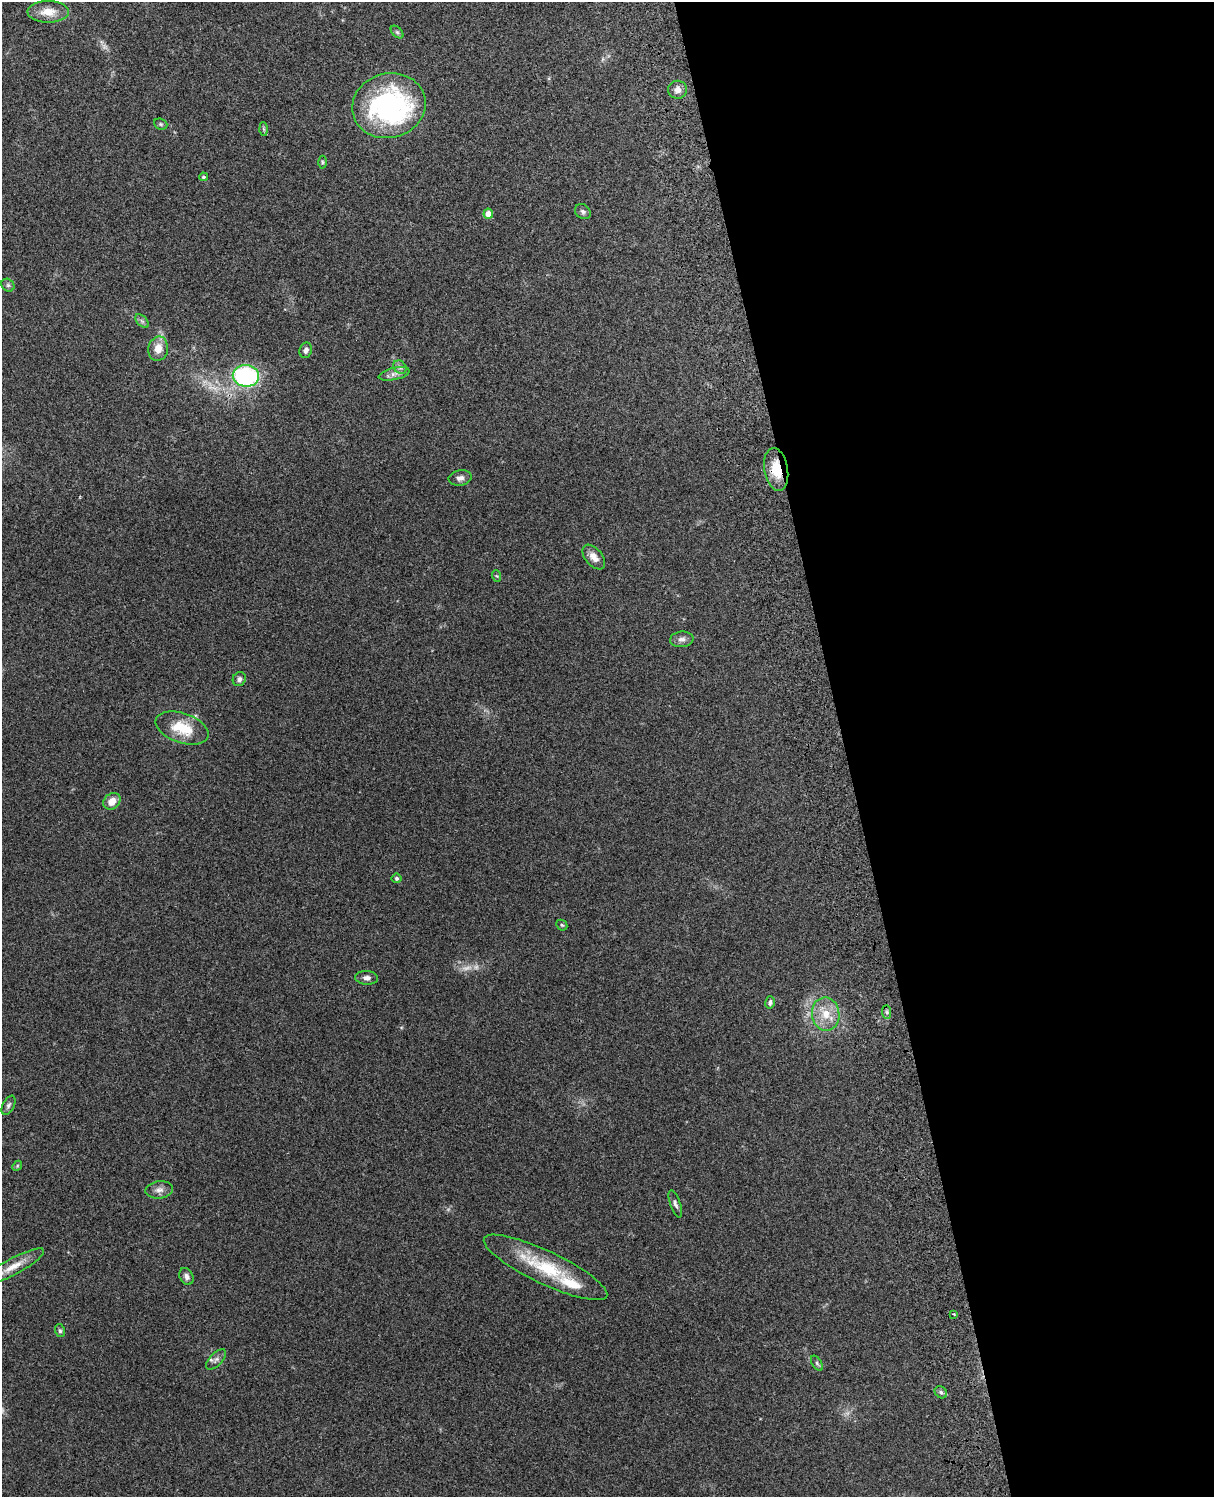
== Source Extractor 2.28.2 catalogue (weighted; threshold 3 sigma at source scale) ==
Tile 8 of 4 x 3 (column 4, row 2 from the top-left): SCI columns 3756-4967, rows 1660-3154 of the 5088 x 4927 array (HDU 1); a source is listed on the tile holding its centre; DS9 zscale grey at full resolution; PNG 1216 x 1499 px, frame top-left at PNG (2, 2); each listed source drawn as its Kron ellipse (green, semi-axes under 4 px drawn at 4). Shown black and unused: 31% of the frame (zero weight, under 3 of 4 exposures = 6% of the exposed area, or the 3 px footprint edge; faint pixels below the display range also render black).
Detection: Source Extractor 2.28.2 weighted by HDU 2 'WHT'; one run over the whole footprint, this tile lists its part. Background 0.221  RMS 0.0083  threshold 0.0372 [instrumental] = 3 sigma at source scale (4.5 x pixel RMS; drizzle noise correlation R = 1.50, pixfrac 1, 0.05/0.05 arcsec/px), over >= 5 px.
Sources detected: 47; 2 too faint to see at this stretch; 1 inside a brighter object's white glare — neither listed nor drawn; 1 inside a brighter listed object's ellipse — not listed separately; the other 43 listed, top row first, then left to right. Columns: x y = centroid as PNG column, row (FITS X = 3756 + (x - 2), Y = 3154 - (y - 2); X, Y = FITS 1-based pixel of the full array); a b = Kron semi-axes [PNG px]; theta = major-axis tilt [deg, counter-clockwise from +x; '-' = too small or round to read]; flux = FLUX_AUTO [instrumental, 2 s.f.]
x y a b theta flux
48 12 20 11 0 13
397 32 7 4 -45 1.6
678 90 9 9 - 4.6
389 106 37 32 15 160
161 124 7 5 -21 1.3
264 129 6 4 -88 1.2
322 162 6 4 -89 1.2
203 177 4 4 - 1.7
583 212 8 7 - 2.5
488 214 5 5 - 7.3
8 285 7 6 - 1.8
142 321 8 5 -45 1.9
158 349 12 10 80 10
306 350 8 6 74 3
400 367 7 6 - 2.5
394 374 16 6 13 4.3
246 376 13 11 -8 100
776 469 21 11 -80 19
460 478 11 7 9 3.9
594 557 14 8 -50 6.9
497 576 6 4 -70 0.93
682 639 12 7 6 3.8
239 679 7 6 - 2.5
182 728 27 14 -19 25
112 801 9 7 43 7.6
396 878 5 5 - 1.6
562 925 6 5 - 1.1
366 978 11 7 -3 3.5
770 1002 6 5 - 2
887 1012 7 4 -89 1.8
826 1014 16 13 -82 15
8 1105 10 5 63 2.4
17 1166 6 4 48 1
159 1190 14 8 6 5.1
675 1204 14 5 -71 2.7
13 1266 35 8 28 13
545 1267 68 16 -25 50
186 1276 9 6 -59 3.2
954 1314 3 3 - 0.92
60 1331 6 5 - 1.5
216 1359 13 6 45 3.4
817 1363 8 4 -58 1.5
941 1392 7 5 -44 1.9
Overlapping masked pixels (flux is a lower limit): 1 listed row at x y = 776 469
Isophote crosses this tile's border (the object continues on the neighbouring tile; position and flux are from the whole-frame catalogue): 1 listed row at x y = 13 1266